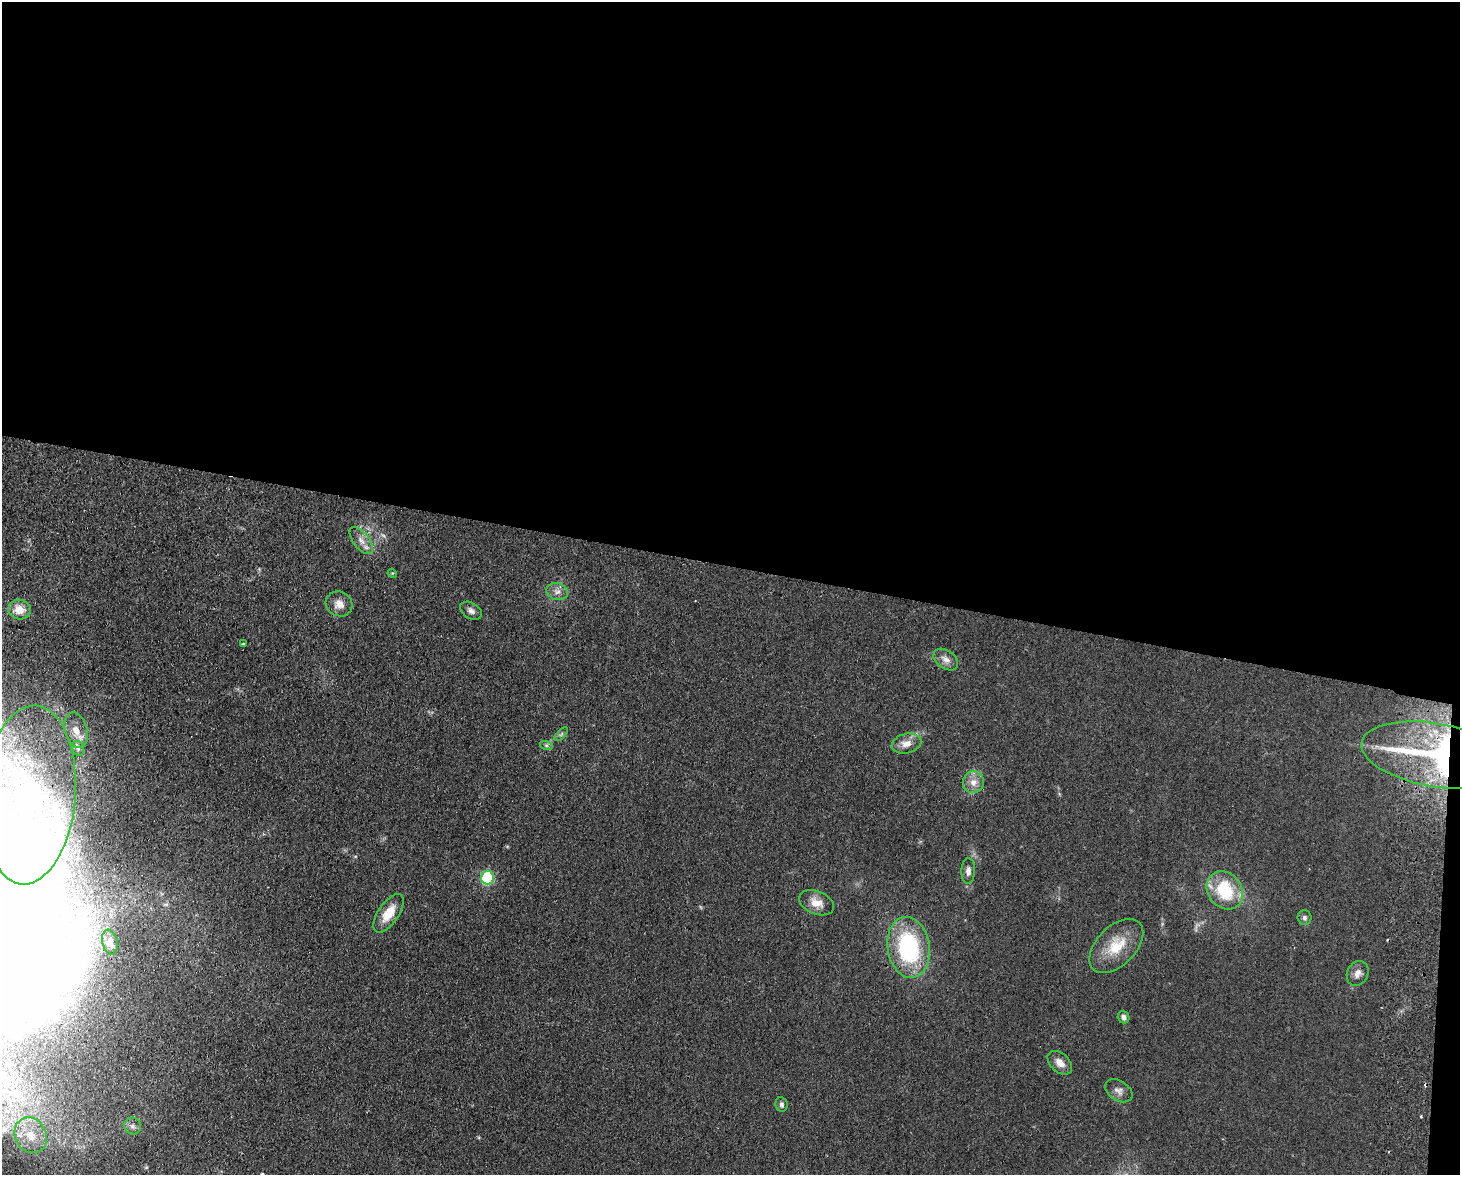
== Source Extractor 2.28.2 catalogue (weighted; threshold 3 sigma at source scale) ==
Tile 3 of 3 x 4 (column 3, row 1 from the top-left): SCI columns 3088-4545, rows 3527-4699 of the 4830 x 4709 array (HDU 1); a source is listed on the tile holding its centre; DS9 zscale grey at full resolution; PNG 1462 x 1177 px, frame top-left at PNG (2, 2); each listed source drawn as its Kron ellipse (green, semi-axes under 4 px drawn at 4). Shown black and unused: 49% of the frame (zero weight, under 2 of 3 exposures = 3% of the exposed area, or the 3 px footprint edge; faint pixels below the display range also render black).
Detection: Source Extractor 2.28.2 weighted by HDU 2 'WHT'; one run over the whole footprint, this tile lists its part. Background 0.0735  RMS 0.009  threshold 0.0406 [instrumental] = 3 sigma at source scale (4.5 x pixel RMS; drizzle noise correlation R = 1.50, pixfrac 1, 0.05/0.05 arcsec/px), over >= 5 px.
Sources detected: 44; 2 too faint to see at this stretch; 7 inside a brighter object's white glare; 1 cosmic-ray / hot-pixel residue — neither listed nor drawn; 2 inside a brighter listed object's ellipse — not listed separately; the other 32 listed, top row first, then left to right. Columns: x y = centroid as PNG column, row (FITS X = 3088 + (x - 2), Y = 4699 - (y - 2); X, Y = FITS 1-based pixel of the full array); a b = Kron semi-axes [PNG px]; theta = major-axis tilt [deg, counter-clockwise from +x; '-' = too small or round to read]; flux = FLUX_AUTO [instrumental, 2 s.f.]
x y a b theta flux
361 541 16 8 -52 7.2
392 573 5 4 - 0.83
557 592 11 8 -18 4.9
339 604 13 12 - 7.8
20 610 11 10 - 11
471 611 11 8 -29 4.2
243 644 3 3 - 0.91
946 659 13 9 -36 6.3
76 730 18 11 -75 12
561 734 9 3 45 1.3
906 743 15 9 14 8.7
546 745 6 4 -18 1.5
78 748 8 6 -69 2.6
1436 755 76 31 -10 150
973 782 11 10 - 8
29 795 90 46 85 170
968 871 13 7 87 4.2
487 878 7 6 - 100
1225 890 20 16 -54 46
816 903 18 11 -21 11
389 913 22 10 56 17
1305 918 7 7 - 2.6
110 942 13 7 -77 6.4
1116 946 33 19 45 28
909 947 31 21 -80 97
1358 973 13 10 61 5.5
1124 1017 6 5 - 3
1060 1063 14 9 -42 8.2
1119 1091 15 10 -33 5.2
781 1104 7 6 - 2.4
133 1126 8 8 - 3.9
31 1135 18 15 -61 22
Overlapping masked pixels (flux is a lower limit): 1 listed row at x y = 1436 755